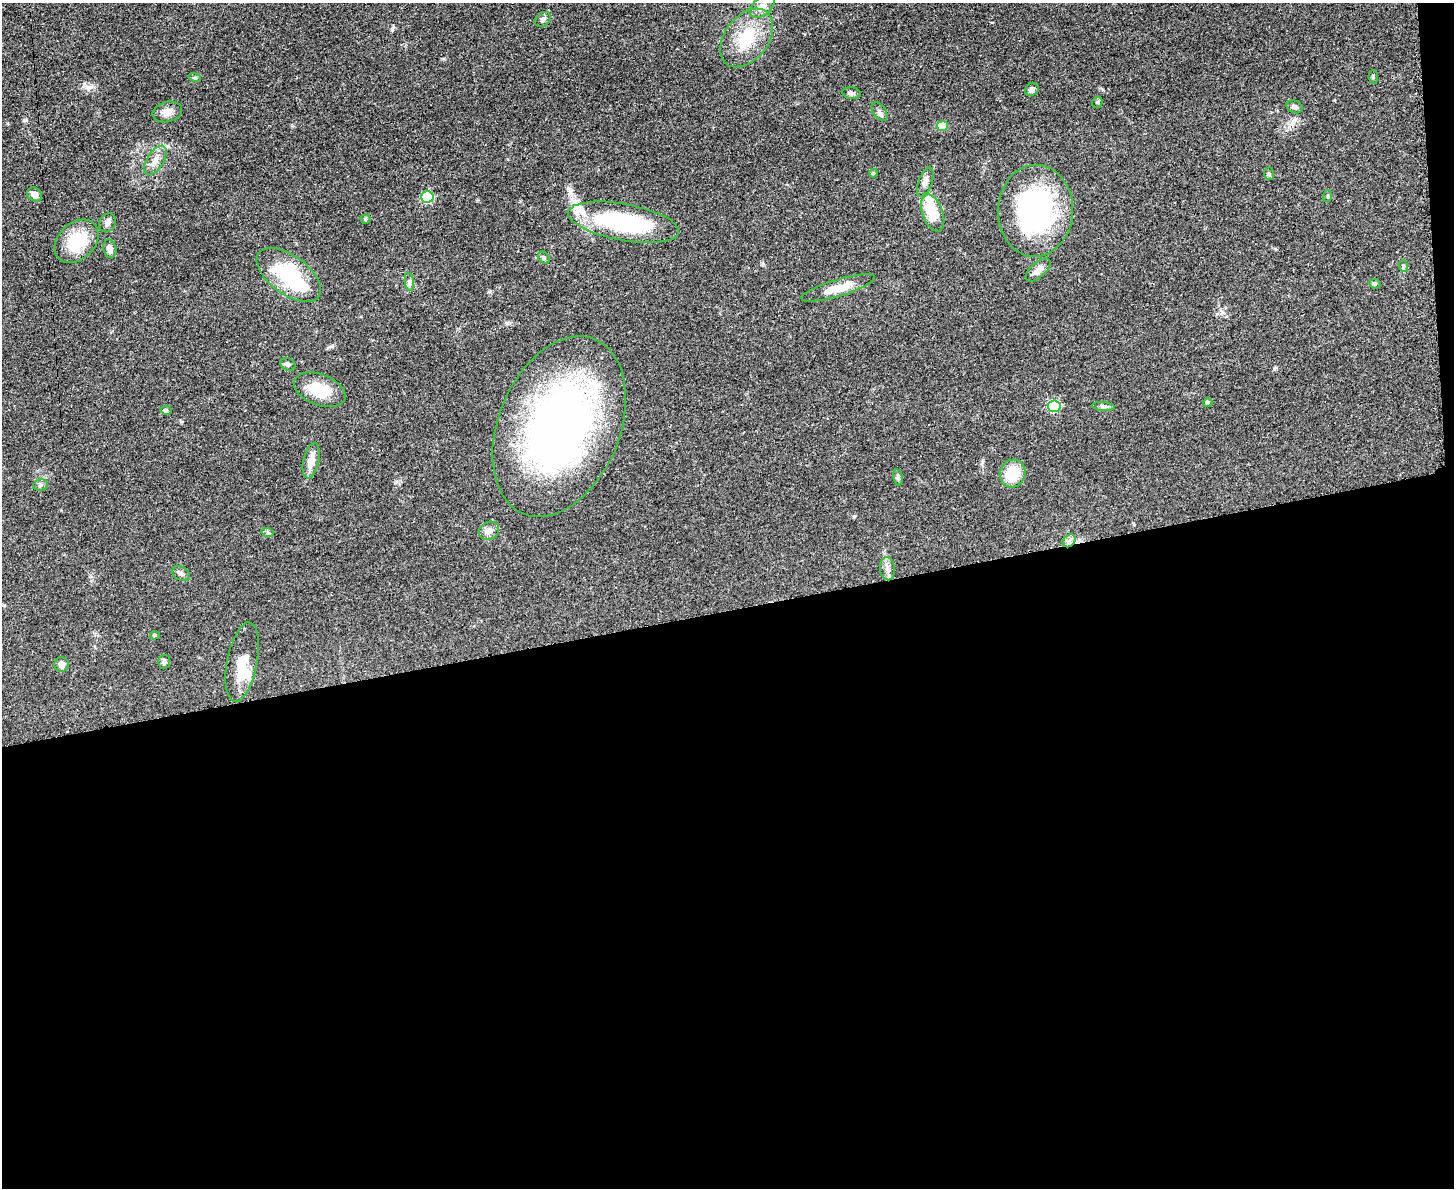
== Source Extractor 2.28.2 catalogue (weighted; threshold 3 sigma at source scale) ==
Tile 12 of 3 x 4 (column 3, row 4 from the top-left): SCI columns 3045-4496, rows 12-1197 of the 4749 x 4765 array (HDU 1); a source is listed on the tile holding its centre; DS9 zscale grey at full resolution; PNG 1456 x 1190 px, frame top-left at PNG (2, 3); each listed source drawn as its Kron ellipse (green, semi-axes under 4 px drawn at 4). Shown black and unused: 49% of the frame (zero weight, under 3 of 4 exposures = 2% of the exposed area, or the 3 px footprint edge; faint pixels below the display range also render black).
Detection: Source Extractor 2.28.2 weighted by HDU 2 'WHT'; one run over the whole footprint, this tile lists its part. Background 0.0457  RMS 0.0051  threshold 0.023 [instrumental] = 3 sigma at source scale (4.5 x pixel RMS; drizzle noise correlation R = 1.50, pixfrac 1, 0.05/0.05 arcsec/px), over >= 5 px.
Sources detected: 58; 3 inside a brighter object's white glare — neither listed nor drawn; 2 inside a brighter listed object's ellipse — not listed separately; the other 53 listed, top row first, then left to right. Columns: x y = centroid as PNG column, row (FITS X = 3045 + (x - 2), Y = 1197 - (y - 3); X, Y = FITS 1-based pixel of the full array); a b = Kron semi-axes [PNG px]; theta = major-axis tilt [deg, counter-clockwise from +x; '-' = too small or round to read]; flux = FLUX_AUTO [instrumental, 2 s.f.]
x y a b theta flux
762 6 14 9 40 3.8
543 19 9 6 36 1.4
747 38 33 22 52 21
1373 77 6 4 -85 0.72
195 78 6 4 -17 0.67
1032 89 7 6 - 2
852 93 9 6 -10 1.7
1097 102 6 5 - 0.77
1295 107 8 6 -21 1.6
879 111 10 6 -54 1.7
167 112 15 10 14 3.8
942 126 5 5 - 14
155 160 16 8 58 4.2
873 173 4 3 - 0.59
1269 174 6 5 - 0.8
925 182 15 6 70 2.9
35 194 8 6 -42 2.6
1328 196 6 3 71 0.53
427 197 6 5 - 37
1035 211 46 37 88 94
933 213 19 10 -70 15
365 219 5 4 - 0.67
624 222 56 18 -10 63
107 223 10 8 60 2.3
77 241 25 18 44 20
110 249 9 6 -77 2.9
544 258 6 5 - 1.1
1403 266 6 4 -73 0.65
1038 270 15 7 41 4
289 275 37 19 -36 38
409 282 9 4 -82 1.4
1375 284 5 5 - 0.72
838 288 38 8 17 9.8
288 364 8 6 -30 1.3
320 390 27 15 -20 14
1208 402 5 4 - 0.82
1054 406 6 6 - 42
1103 406 11 4 -5 1.4
166 410 5 4 - 1.4
559 426 94 61 68 260
311 461 18 8 78 5.6
1013 473 14 12 65 14
898 477 8 4 -79 0.92
40 485 7 5 13 1.1
489 531 10 8 27 3.4
268 533 6 4 -19 0.83
1069 541 7 5 45 1.8
887 569 12 7 -85 2.6
181 573 9 6 -26 1.6
155 635 5 4 - 0.76
164 662 7 6 - 1.6
242 662 40 15 79 11
62 665 7 7 - 2.3
Unlisted compact peaks at least as high as the median listed source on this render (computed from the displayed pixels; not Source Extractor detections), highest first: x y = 24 120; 392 30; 332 346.